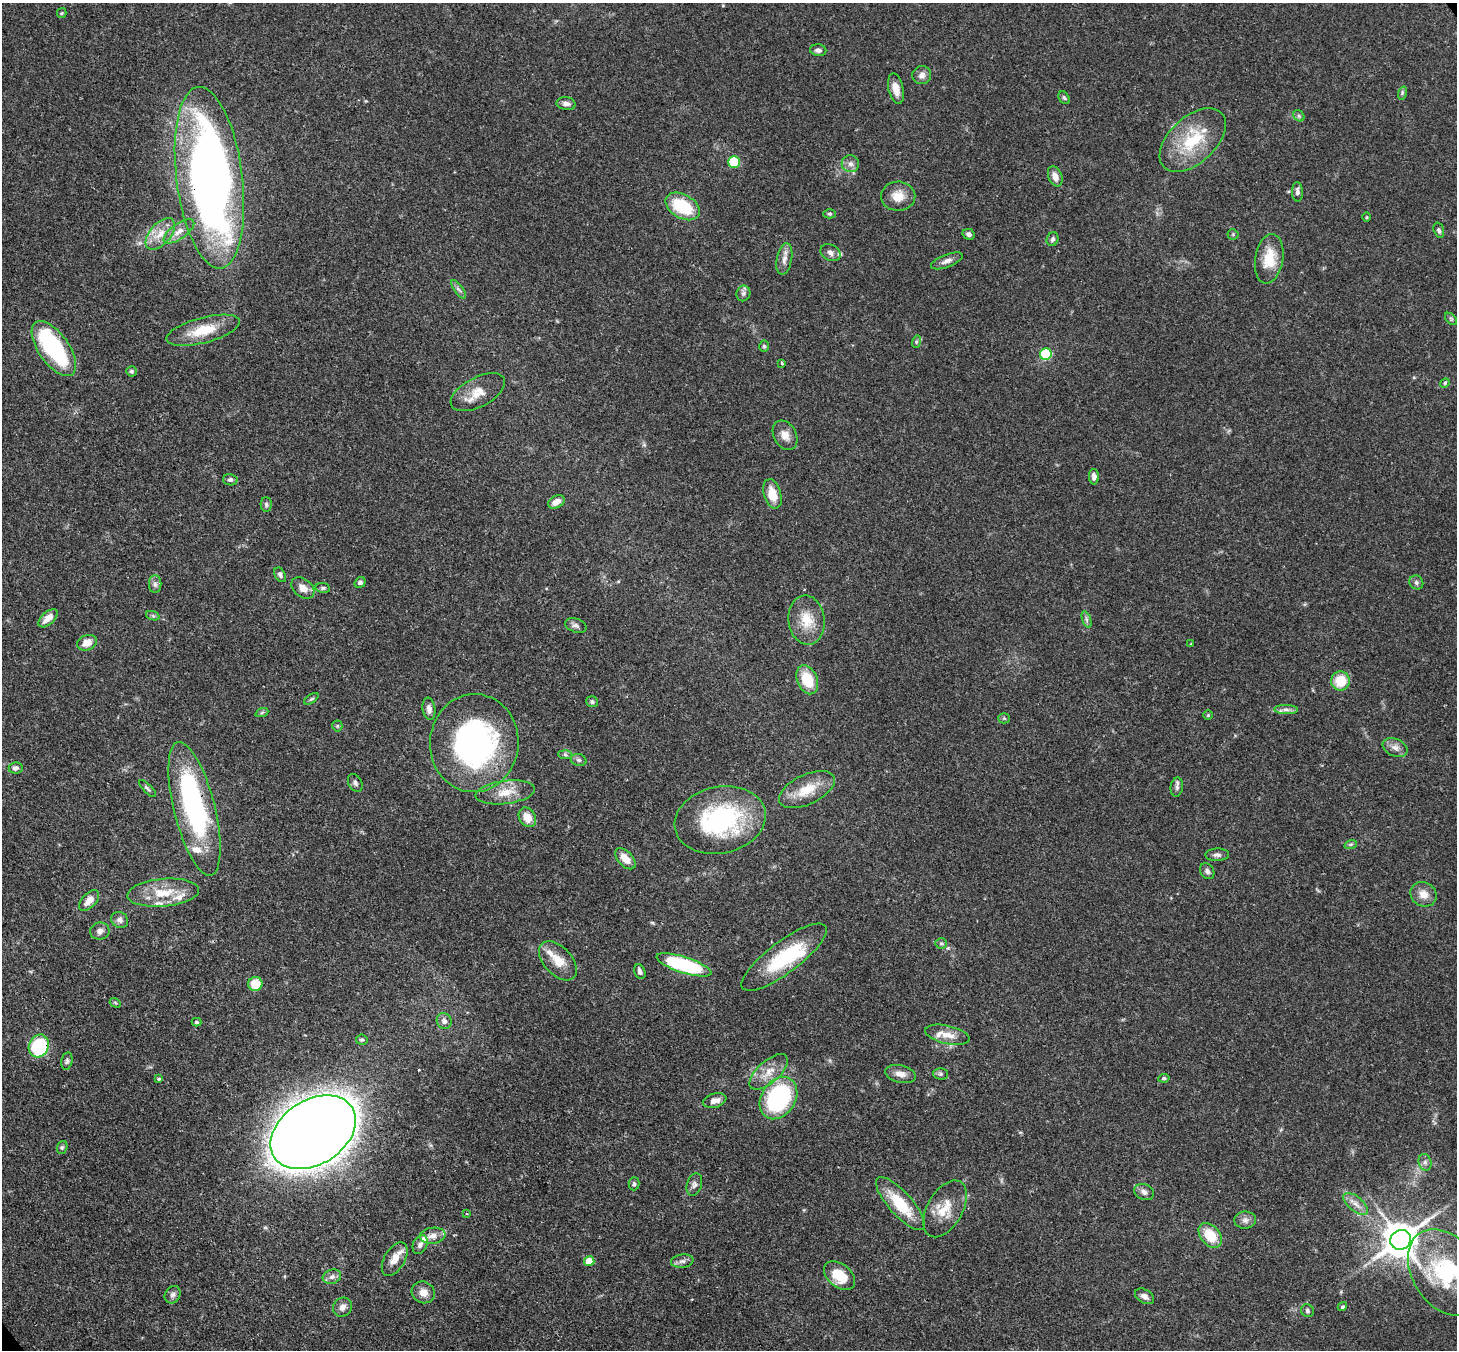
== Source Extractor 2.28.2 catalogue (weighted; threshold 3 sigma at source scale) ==
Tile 7 of 4 x 4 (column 3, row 2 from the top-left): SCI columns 3000-4454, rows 3067-4414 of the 6007 x 5984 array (HDU 1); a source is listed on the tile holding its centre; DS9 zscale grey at full resolution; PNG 1459 x 1352 px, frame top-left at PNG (2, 3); each listed source drawn as its Kron ellipse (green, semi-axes under 4 px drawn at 4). Shown black and unused: <1% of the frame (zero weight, under 3 of 4 exposures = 8% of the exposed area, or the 3 px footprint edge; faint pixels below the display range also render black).
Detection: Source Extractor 2.28.2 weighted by HDU 2 'WHT'; one run over the whole footprint, this tile lists its part. Background 0.117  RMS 0.0042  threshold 0.019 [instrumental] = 3 sigma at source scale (4.5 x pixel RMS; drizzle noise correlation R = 1.50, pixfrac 1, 0.05/0.05 arcsec/px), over >= 5 px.
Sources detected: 148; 3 inside a brighter object's white glare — neither listed nor drawn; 7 inside a brighter listed object's ellipse — not listed separately; the other 138 listed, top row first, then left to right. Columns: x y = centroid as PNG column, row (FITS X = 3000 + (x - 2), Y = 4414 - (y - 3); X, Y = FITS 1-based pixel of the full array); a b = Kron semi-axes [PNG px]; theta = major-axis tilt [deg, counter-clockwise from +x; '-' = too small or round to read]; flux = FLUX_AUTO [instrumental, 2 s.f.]
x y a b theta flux
62 13 5 4 - 0.51
818 50 8 6 -6 1.5
922 75 9 9 - 2.3
896 89 16 7 -78 3.8
1402 93 7 4 73 0.64
1064 98 7 5 -55 0.77
566 104 9 6 -9 2
1299 116 6 5 - 0.77
1193 140 39 23 43 23
734 162 6 6 - 22
850 164 9 8 - 2
1055 176 10 6 -68 2.9
209 178 91 33 -83 330
1297 192 10 5 -89 1.7
898 196 17 14 2 6.1
683 206 18 12 -30 20
829 214 6 4 -1 0.65
1367 217 4 3 - 0.41
1439 230 8 5 -73 0.99
179 231 18 7 36 3.8
160 234 19 10 49 6.3
969 234 6 5 - 1.4
1233 234 5 5 - 0.56
1052 239 7 5 68 1.1
830 253 10 8 -26 1.9
784 259 16 7 79 2.8
1269 259 25 14 81 11
947 261 17 6 21 2.3
459 289 11 3 -54 0.99
743 293 8 7 - 1.2
1451 319 7 4 -46 0.71
203 330 38 12 15 13
916 342 6 4 72 0.65
764 346 6 5 - 0.69
54 349 32 15 -55 44
1046 354 6 6 - 40
782 363 3 3 - 0.6
131 371 5 5 - 0.82
1445 383 5 4 - 0.51
478 392 30 14 28 7.4
785 435 15 11 -60 3.9
1094 477 8 5 -89 1.8
230 480 7 5 -12 1.2
772 494 15 8 -74 7.6
556 502 9 6 29 3.2
266 504 7 5 -89 0.92
280 575 8 5 -61 1.1
360 582 6 5 - 1.1
1416 582 7 6 - 1
155 584 9 6 -90 1.5
303 588 13 9 -40 3.7
323 588 7 5 -9 0.87
153 616 7 4 -19 0.79
48 618 12 6 42 4.5
807 620 25 18 -84 10
1086 620 8 4 -71 1
576 625 11 6 -17 1.6
87 643 10 7 23 4.5
1191 644 4 4 - 0.35
807 680 15 10 -67 13
1340 681 9 9 - 11
311 699 8 4 35 0.72
592 702 6 5 - 0.86
429 709 11 6 -83 2
1286 710 12 4 0 1.6
262 712 7 4 20 0.7
1208 715 4 4 - 0.44
1004 718 5 5 - 0.57
337 726 5 5 - 0.55
474 743 49 44 86 110
1395 747 13 8 -23 2.6
565 755 7 4 -2 0.81
579 760 8 6 -16 1.1
16 768 7 5 9 1.5
355 783 9 6 -61 1.3
1177 787 9 6 84 1.3
147 788 11 4 -45 0.86
807 790 30 15 25 11
505 792 30 11 7 8.1
194 809 69 20 -76 77
527 817 10 8 -59 5.7
720 820 46 33 12 57
1351 844 6 4 19 0.7
1217 855 12 6 1 1.5
625 859 13 7 -47 4.7
1207 871 8 6 -57 1.3
163 893 36 14 5 13
1423 894 13 12 - 4.3
89 901 13 7 46 3.8
120 920 9 8 - 2
100 931 10 8 18 1.9
941 943 5 5 - 0.65
784 957 52 16 37 29
558 961 23 14 -47 7.5
684 965 29 8 -18 44
640 972 8 5 -68 1.6
255 984 7 7 - 8.9
115 1003 6 4 -31 0.52
444 1021 8 7 - 2.1
197 1022 5 4 - 0.83
947 1035 23 9 -13 5.4
362 1040 6 5 - 0.77
39 1046 12 9 65 37
67 1061 9 5 75 1
769 1072 24 11 42 6.4
900 1074 16 8 -12 3.2
940 1074 7 5 -1 0.92
1164 1078 5 4 - 0.68
159 1079 4 3 - 0.6
778 1098 23 17 57 54
715 1101 12 7 15 2.8
313 1132 46 32 33 1800
62 1147 6 5 - 0.71
1425 1162 8 6 -73 1.4
634 1184 6 5 - 0.84
694 1184 11 7 73 1.6
1144 1192 10 7 -22 1.8
900 1204 34 11 -48 17
1356 1204 15 7 -40 3.1
945 1209 31 17 60 10
467 1214 3 2 - 0.4
1245 1220 10 8 1 2.1
1210 1235 14 9 -50 11
433 1236 13 8 8 3.4
1401 1240 10 9 - 1100
420 1245 10 7 68 1.7
395 1259 18 10 60 5.6
589 1261 5 5 - 9.6
682 1261 11 6 7 1.7
1446 1272 47 33 -56 39
840 1276 17 11 -39 12
332 1277 9 7 19 2
423 1292 12 10 -26 4.1
173 1295 9 7 59 1.5
1145 1296 10 6 -32 2.1
343 1307 10 9 - 2.4
1342 1307 5 4 - 0.72
1307 1311 7 6 - 1
Overlapping masked pixels (flux is a lower limit): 4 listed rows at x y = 209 178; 194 809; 39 1046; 313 1132
Isophote crosses this tile's border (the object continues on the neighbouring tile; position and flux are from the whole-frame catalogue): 1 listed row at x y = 1446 1272